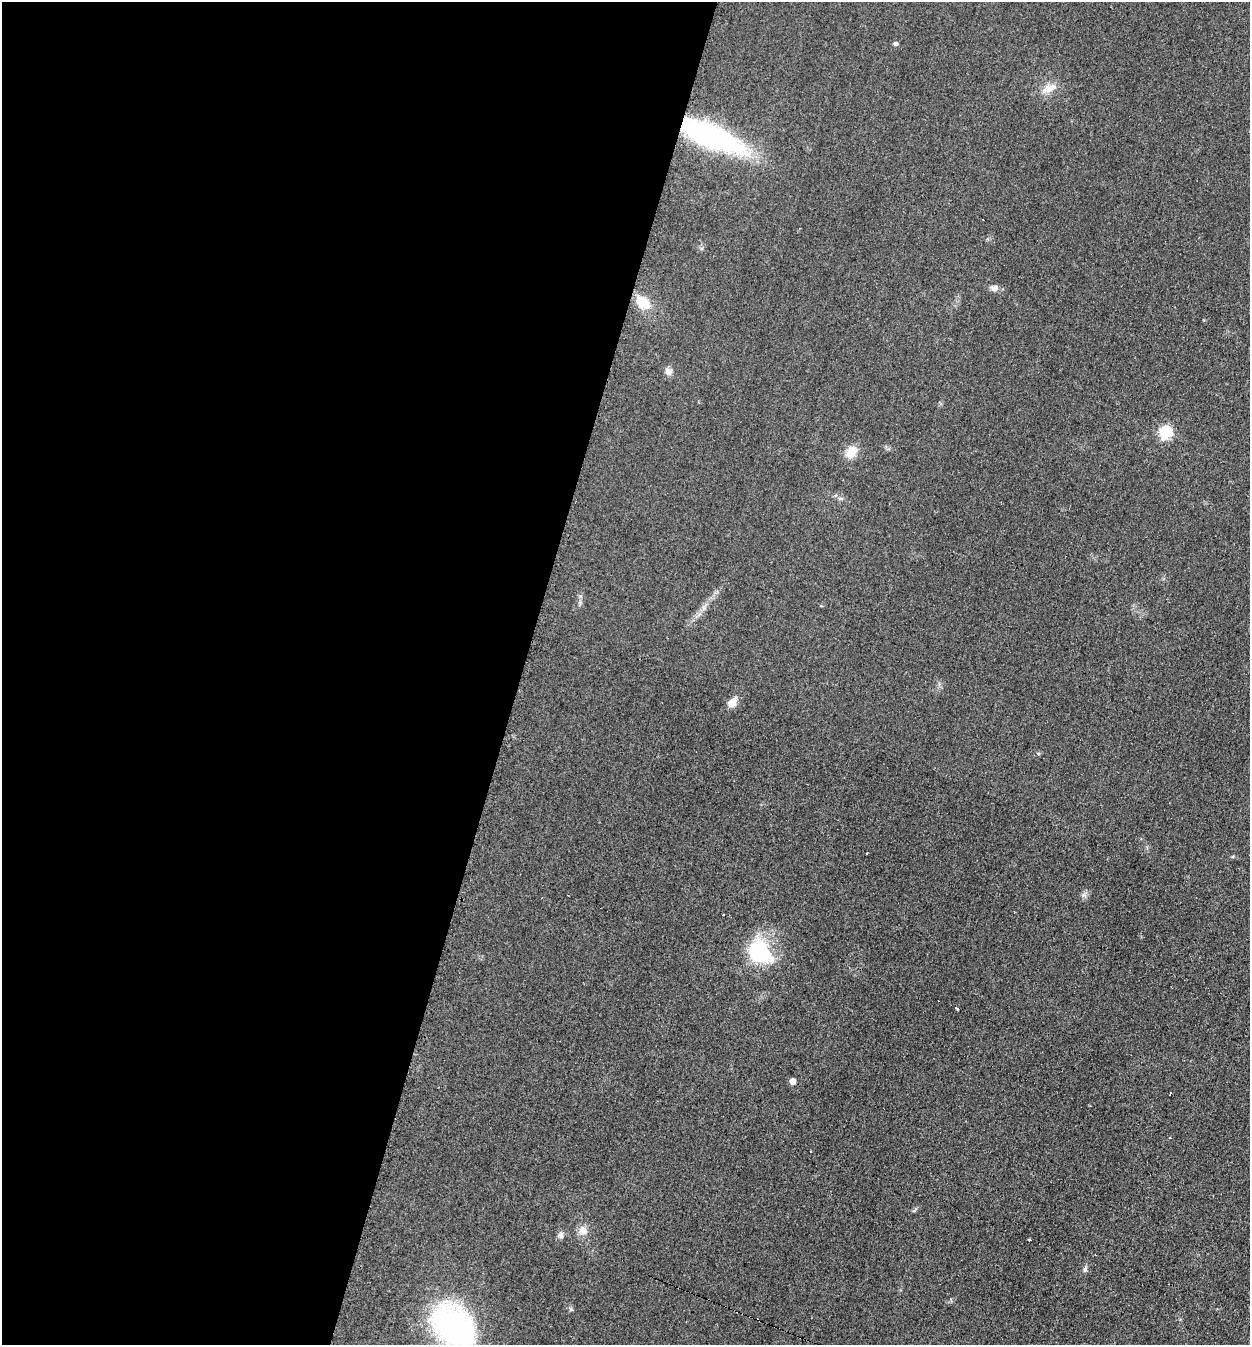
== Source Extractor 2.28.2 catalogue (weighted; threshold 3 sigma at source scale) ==
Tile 5 of 4 x 4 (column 1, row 2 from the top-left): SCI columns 281-1528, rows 2686-4028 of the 5413 x 5374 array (HDU 1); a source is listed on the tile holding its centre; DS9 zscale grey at full resolution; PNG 1252 x 1347 px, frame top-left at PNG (2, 2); no overlay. Shown black and unused: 42% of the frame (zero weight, under 2 of 3 exposures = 2% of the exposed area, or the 3 px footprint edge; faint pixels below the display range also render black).
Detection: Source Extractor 2.28.2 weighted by HDU 2 'WHT'; one run over the whole footprint, this tile lists its part. Background 0.0753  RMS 0.01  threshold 0.047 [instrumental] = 3 sigma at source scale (4.5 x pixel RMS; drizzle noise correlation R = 1.50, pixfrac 1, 0.05/0.05 arcsec/px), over >= 5 px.
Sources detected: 27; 5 cosmic-ray / hot-pixel residue — not listed; the other 22 listed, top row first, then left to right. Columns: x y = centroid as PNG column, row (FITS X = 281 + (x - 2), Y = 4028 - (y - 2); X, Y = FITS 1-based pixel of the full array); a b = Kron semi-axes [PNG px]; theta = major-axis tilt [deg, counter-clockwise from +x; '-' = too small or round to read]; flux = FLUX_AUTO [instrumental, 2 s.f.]
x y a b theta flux
895 44 5 5 - 2.3
1049 88 22 10 23 11
711 136 56 18 -23 240
994 288 11 8 9 4.4
643 302 17 12 -41 21
668 372 10 8 -47 5.2
1165 432 7 6 - 90
851 452 17 13 55 13
732 703 12 8 41 9.5
1038 753 5 3 - 1
1084 895 8 4 -36 2.3
724 914 3 2 - 1.6
760 952 21 17 -50 87
958 1009 4 3 - 3.6
793 1081 5 5 - 8.5
1170 1138 3 2 - 0.96
583 1230 12 11 - 7.7
560 1235 9 8 - 3.7
1029 1240 3 3 - 2.9
1085 1269 8 5 66 2.8
571 1309 6 5 - 1.7
454 1327 43 30 -46 250
Overlapping masked pixels (flux is a lower limit): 1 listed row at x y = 711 136
Isophote crosses this tile's border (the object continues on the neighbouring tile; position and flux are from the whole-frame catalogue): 1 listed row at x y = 454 1327